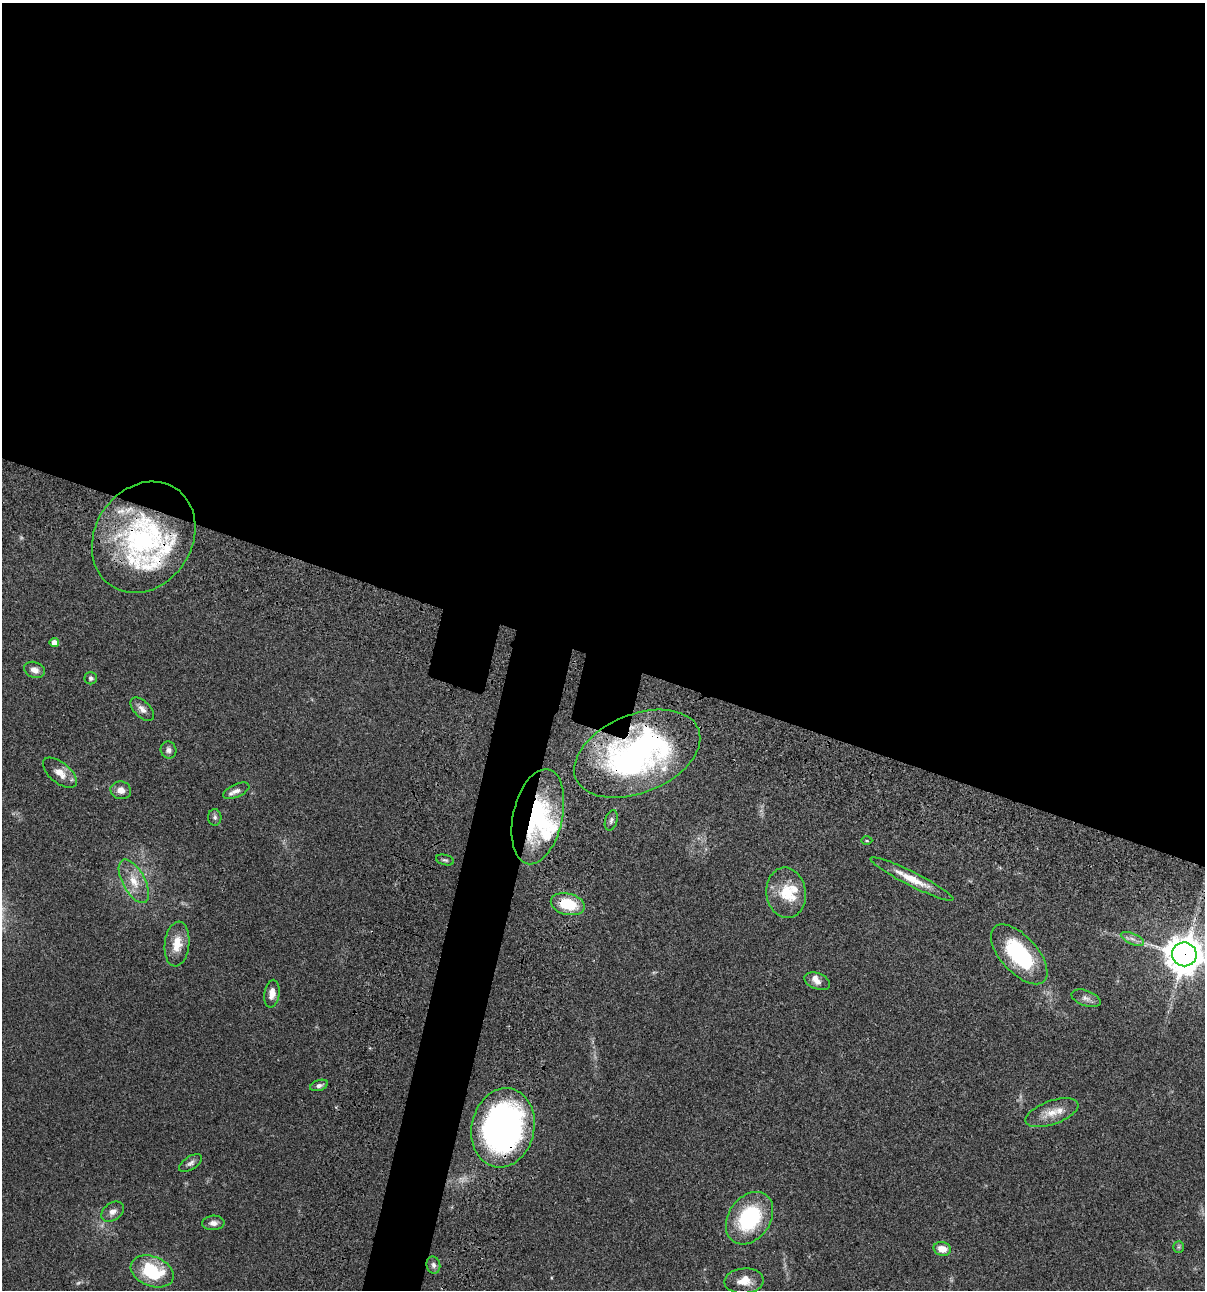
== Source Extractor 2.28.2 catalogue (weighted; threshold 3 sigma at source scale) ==
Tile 3 of 4 x 4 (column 3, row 1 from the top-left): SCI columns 2641-3843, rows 3986-5273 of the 5404 x 5390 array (HDU 1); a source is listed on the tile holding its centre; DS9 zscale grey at full resolution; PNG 1207 x 1292 px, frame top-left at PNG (2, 3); each listed source drawn as its Kron ellipse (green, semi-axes under 4 px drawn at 4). Shown black and unused: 54% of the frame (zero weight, under 3 of 4 exposures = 9% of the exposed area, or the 3 px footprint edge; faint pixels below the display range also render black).
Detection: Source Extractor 2.28.2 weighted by HDU 2 'WHT'; one run over the whole footprint, this tile lists its part. Background 0.046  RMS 0.0055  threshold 0.0249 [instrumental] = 3 sigma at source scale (4.5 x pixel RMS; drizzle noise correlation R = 1.50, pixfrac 1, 0.05/0.05 arcsec/px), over >= 5 px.
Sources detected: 46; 1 too faint to see at this stretch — neither listed nor drawn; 7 inside a brighter listed object's ellipse — not listed separately; the other 38 listed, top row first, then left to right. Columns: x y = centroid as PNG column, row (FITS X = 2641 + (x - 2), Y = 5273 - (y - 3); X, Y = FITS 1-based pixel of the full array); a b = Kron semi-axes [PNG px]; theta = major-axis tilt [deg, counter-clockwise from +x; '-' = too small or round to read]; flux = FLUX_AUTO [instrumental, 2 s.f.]
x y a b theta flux
144 537 58 48 57 110
54 643 5 4 - 4.5
34 670 11 7 -22 3.5
91 678 6 6 - 1.2
142 709 14 8 -45 3.3
169 750 8 8 - 2.2
637 754 66 39 22 160
60 773 20 10 -39 5.6
121 790 10 9 - 3.6
236 791 14 6 24 2.7
215 817 8 6 -86 1.5
538 817 48 24 77 62
611 820 10 6 73 1.5
867 841 5 3 - 0.52
445 860 9 5 -15 1.1
912 879 46 7 -26 11
134 881 24 11 -61 9.4
786 893 25 19 -83 15
568 904 17 10 -14 19
1132 939 12 5 -23 2.4
177 944 22 12 83 9.3
1019 954 37 18 -48 49
1184 954 12 12 - 1200
817 981 13 8 -20 3.5
272 994 14 7 82 4.6
1086 998 15 7 -19 2.8
319 1085 9 5 18 1.7
1052 1113 28 11 20 8.5
503 1128 40 31 78 200
190 1163 13 6 33 2.1
113 1212 12 8 35 2.9
750 1218 28 21 55 43
213 1223 11 7 3 2.7
1179 1247 6 5 - 0.8
942 1249 9 6 -13 5.9
433 1265 8 6 -75 1.7
152 1271 22 15 -21 29
744 1281 20 12 4 8
Overlapping masked pixels (flux is a lower limit): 6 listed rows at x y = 144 537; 637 754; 538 817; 568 904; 1184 954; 503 1128
Isophote crosses this tile's border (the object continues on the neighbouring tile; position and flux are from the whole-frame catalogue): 1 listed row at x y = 1184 954